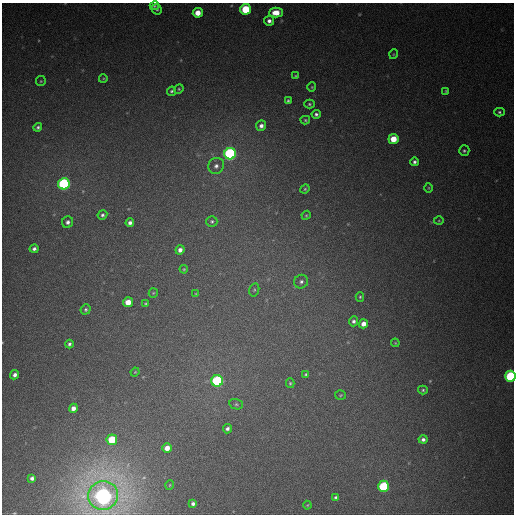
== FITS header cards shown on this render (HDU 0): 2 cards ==
NAXIS1  =                  512
NAXIS2  =                  512

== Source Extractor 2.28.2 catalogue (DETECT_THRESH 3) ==
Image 512 x 512 px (HDU 0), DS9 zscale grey, 1 PNG px = 1 image px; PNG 516 x 516 px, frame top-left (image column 1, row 512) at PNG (2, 3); each listed source drawn as its Kron ellipse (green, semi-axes under 4 px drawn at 4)
Background 430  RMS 12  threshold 36.8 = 3 sigma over >= 5 px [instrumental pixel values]
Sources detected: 71; all 71 listed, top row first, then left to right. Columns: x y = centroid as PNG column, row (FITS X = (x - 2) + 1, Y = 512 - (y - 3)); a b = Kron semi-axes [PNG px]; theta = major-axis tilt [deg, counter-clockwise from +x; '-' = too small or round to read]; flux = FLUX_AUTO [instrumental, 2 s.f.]
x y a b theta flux
154 6 4 3 - 1200
157 9 5 4 - 1400
246 9 5 5 - 45000
198 13 5 5 - 11000
276 13 6 5 - 12000
269 21 5 5 - 3400
394 54 5 3 - 780
295 76 4 3 - 750
103 79 4 3 - 730
41 81 5 5 - 1000
312 87 4 4 - 920
179 89 5 4 - 1100
172 91 5 4 - 1500
446 91 4 3 - 850
288 101 4 4 - 1300
309 104 5 4 - 1300
499 112 5 4 - 1400
316 114 4 4 - 1900
305 120 5 4 - 1100
261 126 5 5 - 3800
38 127 4 3 - 1600
393 139 5 5 - 17000
464 151 5 5 - 1400
230 154 6 5 - 200000
414 162 4 4 - 2100
216 166 8 7 - 4000
64 184 6 5 - 130000
429 188 5 3 - 770
305 189 5 4 - 990
102 215 5 4 - 2000
306 215 5 4 - 920
212 221 5 5 - 1700
439 221 5 3 - 740
68 222 6 5 - 2800
130 223 4 4 - 2600
34 249 4 4 - 2500
180 250 4 4 - 3800
184 269 4 3 - 890
301 282 7 6 - 2800
254 290 6 5 - 1300
153 293 5 4 - 950
196 294 3 2 - 630
360 297 5 4 - 1100
128 302 5 5 - 12000
146 304 4 4 - 1100
86 309 5 4 - 1500
353 321 5 4 - 2200
363 324 4 4 - 5800
395 343 4 3 - 840
69 344 4 3 - 1900
135 372 4 3 - 640
306 374 3 3 - 1000
15 375 5 4 - 3200
510 376 5 5 - 88000
217 381 6 5 - 130000
290 383 5 4 - 1000
423 390 5 4 - 1400
341 395 5 4 - 1100
236 404 7 5 -14 1500
73 408 4 4 - 4700
227 429 5 4 - 2400
423 439 4 4 - 2400
112 440 5 5 - 34000
167 448 5 4 - 7600
32 478 4 4 - 2900
170 485 4 3 - 570
383 486 6 5 - 63000
103 496 15 14 - 800000
335 497 3 3 - 1300
193 504 4 3 - 2000
307 505 4 4 - 810
At the frame edge (FLAGS 8, measured only in part): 2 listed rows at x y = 510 376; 103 496